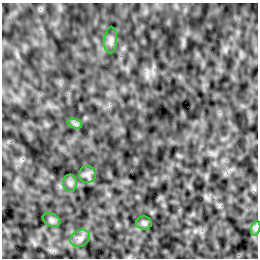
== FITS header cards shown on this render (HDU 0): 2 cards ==
NAXIS1  =                  256 /Number of positions along axis 1
NAXIS2  =                  256 /Number of positions along axis 2

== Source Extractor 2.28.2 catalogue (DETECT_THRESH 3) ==
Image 256 x 256 px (HDU 0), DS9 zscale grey, 1 PNG px = 1 image px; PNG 260 x 260 px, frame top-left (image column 1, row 256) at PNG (2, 3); each listed source drawn as its Kron ellipse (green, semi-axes under 4 px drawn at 4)
Background 2.34e-04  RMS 0.0035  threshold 0.0105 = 3 sigma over >= 5 px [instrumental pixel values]
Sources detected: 8; all 8 listed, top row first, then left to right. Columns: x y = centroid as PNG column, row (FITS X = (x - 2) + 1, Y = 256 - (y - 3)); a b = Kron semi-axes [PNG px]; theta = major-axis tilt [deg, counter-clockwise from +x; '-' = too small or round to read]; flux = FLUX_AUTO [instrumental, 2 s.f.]
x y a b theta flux
111 40 13 6 86 0.99
75 124 7 4 -19 0.55
87 175 8 8 - 0.94
70 183 8 7 - 0.75
51 220 9 6 -27 0.63
144 223 8 6 -2 0.51
256 228 7 4 72 0.49
80 238 10 8 32 1